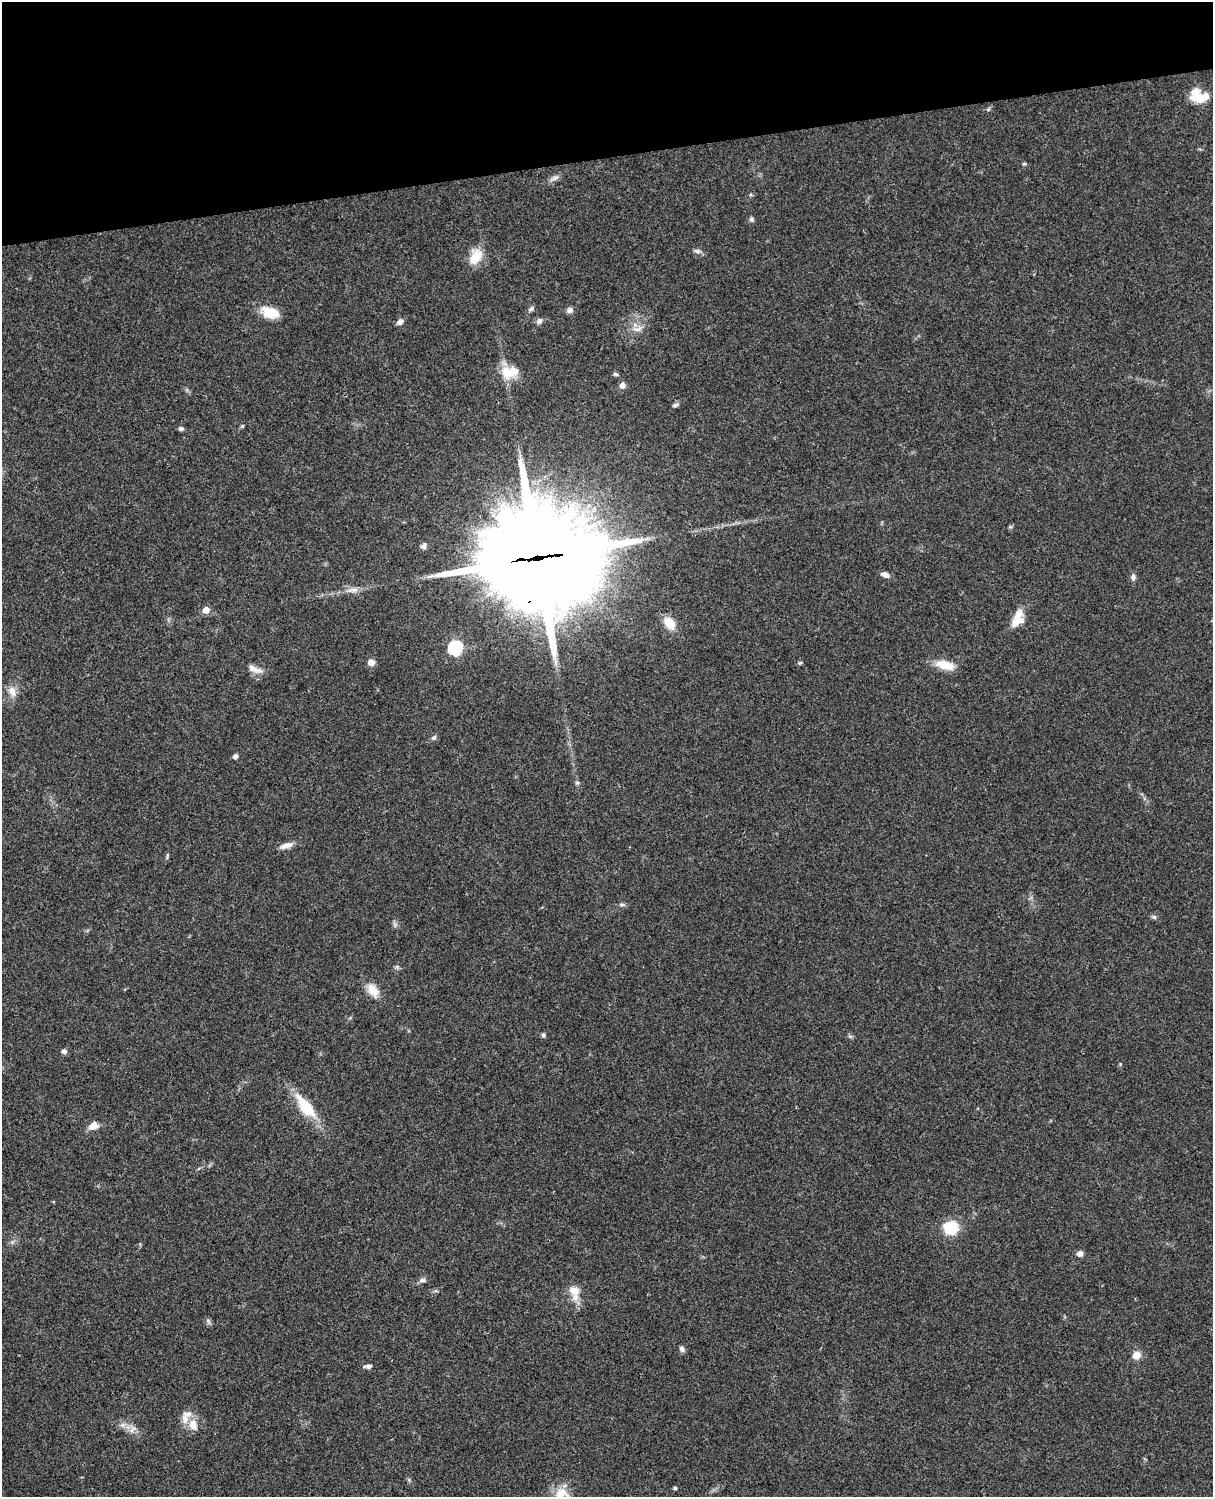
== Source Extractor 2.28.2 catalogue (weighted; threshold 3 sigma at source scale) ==
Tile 3 of 4 x 3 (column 3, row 1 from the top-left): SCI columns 2545-3755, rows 3268-4762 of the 5086 x 4928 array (HDU 1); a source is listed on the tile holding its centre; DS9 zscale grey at full resolution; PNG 1215 x 1499 px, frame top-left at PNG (2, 2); no overlay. Shown black and unused: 10% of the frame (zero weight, under 3 of 4 exposures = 6% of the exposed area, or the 3 px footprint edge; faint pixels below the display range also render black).
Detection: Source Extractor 2.28.2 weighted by HDU 2 'WHT'; one run over the whole footprint, this tile lists its part. Background 0.075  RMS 0.0057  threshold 0.0257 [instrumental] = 3 sigma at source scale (4.5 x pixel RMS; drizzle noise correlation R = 1.50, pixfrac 1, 0.05/0.05 arcsec/px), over >= 5 px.
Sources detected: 63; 1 inside a brighter object's white glare — not listed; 4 inside a brighter listed object's ellipse — not listed separately; the other 58 listed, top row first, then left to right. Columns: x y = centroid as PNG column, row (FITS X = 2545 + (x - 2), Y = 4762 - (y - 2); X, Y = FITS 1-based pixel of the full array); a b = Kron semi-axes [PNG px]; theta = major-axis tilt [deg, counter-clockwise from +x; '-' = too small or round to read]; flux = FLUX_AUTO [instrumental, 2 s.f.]
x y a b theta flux
1201 98 23 11 18 8.5
1024 164 6 4 0 0.73
555 178 12 5 24 2.1
752 219 7 6 - 1.3
697 251 9 5 -8 1.8
475 256 20 13 63 11
531 309 8 6 42 1.4
570 310 8 7 - 2.1
270 313 20 11 -17 13
539 321 9 7 43 1.9
400 322 8 6 40 2.7
638 329 17 7 14 4.2
507 372 19 16 -45 11
616 374 9 4 -23 0.95
622 385 7 7 - 2.5
675 405 8 5 18 1.4
242 426 5 4 - 0.68
181 429 6 5 - 1.3
424 546 9 6 49 1.7
537 558 41 33 2 12000
885 575 10 6 -20 2.7
1133 577 8 6 83 1.8
353 590 17 6 8 4
206 610 6 5 - 5.9
1017 619 21 11 68 11
669 623 14 10 -51 9.9
455 648 7 6 - 89
371 662 8 7 - 3.3
800 663 5 4 - 0.78
945 665 25 10 -14 10
258 670 17 7 -18 4.1
12 691 14 9 -69 4.8
434 738 8 5 40 1.3
235 756 5 4 - 2.2
577 783 6 5 - 0.96
286 846 16 6 18 4
621 904 7 6 - 1.3
1154 917 7 6 - 1.1
397 967 5 5 - 1
373 990 19 12 -53 7.3
543 1035 7 5 -79 1.1
64 1051 5 5 - 2.4
306 1107 30 11 -51 22
93 1126 12 9 30 4.8
951 1228 13 11 -1 21
1080 1254 7 6 - 2.6
422 1280 9 6 14 1.9
574 1290 12 10 -16 6.2
209 1321 8 3 -71 1.1
682 1349 7 6 - 1.8
1136 1355 9 8 - 4.8
368 1366 10 5 5 1.6
122 1425 8 7 - 2.2
193 1425 15 10 -76 6.1
132 1430 12 4 51 1.8
409 1480 6 4 -72 0.79
675 1488 4 3 - 1
561 1493 20 15 -1 8.9
Overlapping masked pixels (flux is a lower limit): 1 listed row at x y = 537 558
Isophote crosses this tile's border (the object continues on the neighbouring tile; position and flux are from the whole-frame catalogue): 1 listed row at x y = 561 1493